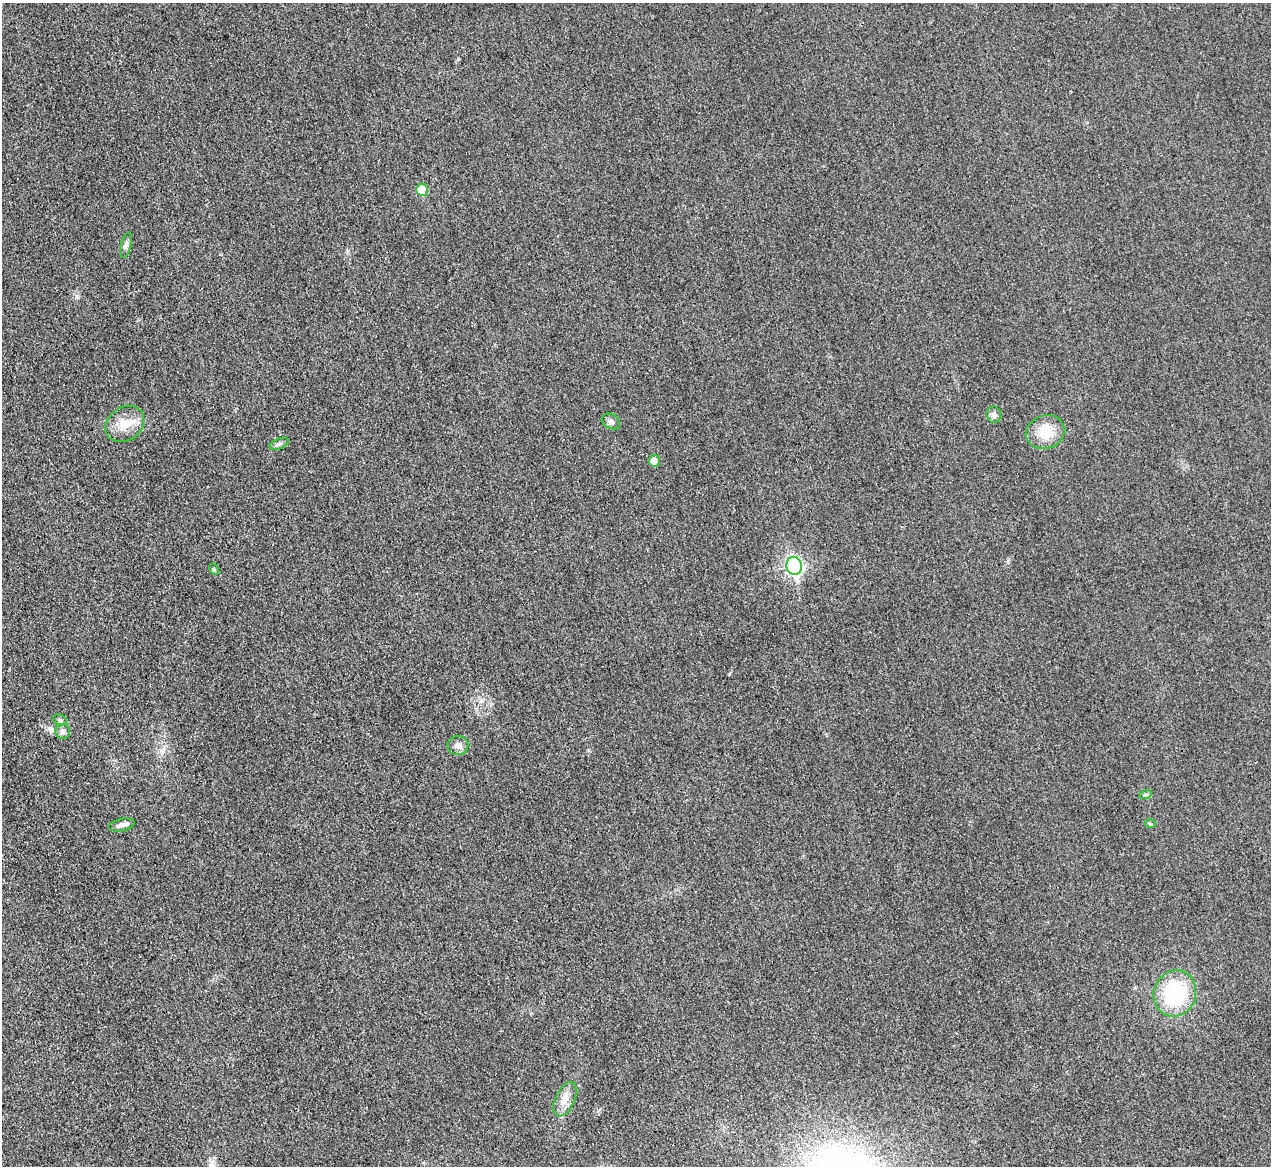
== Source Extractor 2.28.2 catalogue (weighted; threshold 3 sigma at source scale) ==
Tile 7 of 4 x 4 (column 3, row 2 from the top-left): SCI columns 2556-3824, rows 2600-3763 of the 5097 x 5078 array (HDU 1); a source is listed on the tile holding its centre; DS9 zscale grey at full resolution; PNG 1273 x 1168 px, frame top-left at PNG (2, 3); each listed source drawn as its Kron ellipse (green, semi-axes under 4 px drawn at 4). Shown black and unused: <1% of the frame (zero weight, under 3 of 4 exposures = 1% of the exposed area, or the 3 px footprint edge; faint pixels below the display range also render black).
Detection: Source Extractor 2.28.2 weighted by HDU 2 'WHT'; one run over the whole footprint, this tile lists its part. Background 0.0431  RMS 0.0064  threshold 0.0286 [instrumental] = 3 sigma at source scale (4.5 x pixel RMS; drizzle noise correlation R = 1.50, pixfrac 1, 0.05/0.05 arcsec/px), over >= 5 px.
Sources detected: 18; all 18 listed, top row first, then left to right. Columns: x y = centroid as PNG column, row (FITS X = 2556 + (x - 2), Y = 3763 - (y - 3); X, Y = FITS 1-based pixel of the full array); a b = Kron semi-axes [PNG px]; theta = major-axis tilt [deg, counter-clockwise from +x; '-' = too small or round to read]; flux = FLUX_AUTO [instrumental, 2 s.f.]
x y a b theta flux
422 190 6 6 - 15
126 245 13 5 76 2
994 415 8 7 - 2.3
611 421 10 7 -32 2.2
125 424 21 16 36 12
1045 432 20 16 20 15
279 444 10 5 24 1.7
654 461 6 5 - 4.7
794 566 9 7 -76 180
214 569 6 4 -59 0.77
60 720 7 5 -15 1.2
62 731 7 7 - 1.9
458 745 10 9 - 3.5
1145 795 6 4 18 0.95
1150 824 6 3 -3 0.79
121 825 13 6 13 3.1
1175 993 23 21 69 50
565 1099 18 9 65 6.6
Unlisted compact peaks at least as high as the median listed source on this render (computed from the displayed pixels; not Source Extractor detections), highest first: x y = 729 674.